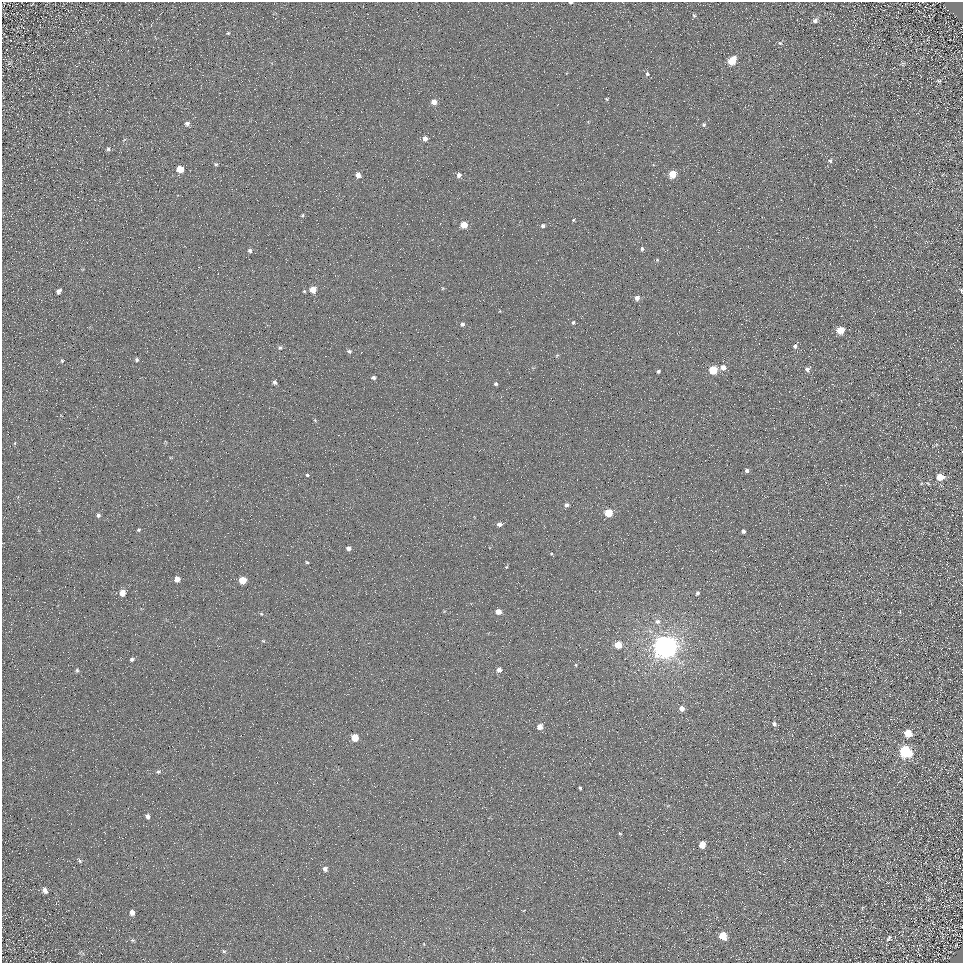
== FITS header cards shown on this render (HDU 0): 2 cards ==
NAXIS1  =                  961
NAXIS2  =                  961

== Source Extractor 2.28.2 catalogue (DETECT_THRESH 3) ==
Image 961 x 961 px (HDU 0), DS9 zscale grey, 1 PNG px = 1 image px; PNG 965 x 965 px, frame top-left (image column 1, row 961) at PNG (2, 2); no overlay
Background 5.13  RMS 8.7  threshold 26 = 3 sigma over >= 5 px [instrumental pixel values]
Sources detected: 98; all 98 listed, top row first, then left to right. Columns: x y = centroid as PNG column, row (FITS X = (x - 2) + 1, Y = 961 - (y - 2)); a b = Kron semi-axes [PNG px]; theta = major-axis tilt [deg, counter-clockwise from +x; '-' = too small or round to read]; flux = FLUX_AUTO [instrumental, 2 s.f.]
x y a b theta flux
571 3 4 2 - 770
694 15 6 5 - 970
815 20 7 6 - 2000
228 33 4 3 - 580
780 43 6 6 - 1100
732 61 7 5 56 15000
902 64 7 4 90 700
647 74 6 5 - 1300
939 81 3 3 - 820
607 99 5 4 - 670
434 102 5 5 - 4500
187 123 6 5 - 1700
704 124 6 5 - 1100
425 138 5 5 - 2600
108 149 5 4 - 1200
830 161 6 5 - 1400
216 164 6 4 0 880
180 169 5 5 - 12000
672 174 5 5 - 15000
358 175 5 4 - 3900
459 175 5 5 - 2700
554 205 2 2 - 290
302 215 5 4 - 670
573 220 4 3 - 610
464 225 5 5 - 10000
543 226 4 4 - 1500
642 249 4 4 - 1100
250 251 5 5 - 1500
657 260 4 4 - 660
313 290 5 5 - 7000
961 290 4 2 - 660
59 291 6 4 56 2000
304 291 4 3 - 620
637 298 5 4 - 3200
573 322 4 4 - 940
462 324 5 4 - 1400
840 330 5 5 - 12000
795 346 6 6 - 1900
280 348 6 5 - 920
349 351 5 4 - 1200
137 360 5 5 - 1100
62 361 6 5 - 940
723 368 6 6 - 3400
807 369 6 5 - 2300
713 370 5 5 - 21000
658 371 4 3 - 1100
373 378 4 3 - 1400
274 382 4 4 - 1500
496 384 4 4 - 950
15 443 5 3 - 590
747 470 5 4 - 1600
307 475 4 4 - 660
940 477 7 6 - 7400
928 483 6 2 -44 540
566 505 5 4 - 2100
608 513 5 5 - 17000
98 515 6 5 - 1600
499 524 4 4 - 2500
138 530 5 4 - 800
743 531 4 3 - 1500
348 548 4 4 - 2100
551 554 4 2 - 420
307 562 4 3 - 660
506 567 4 4 - 550
177 579 5 5 - 4900
243 580 5 5 - 13000
122 593 6 5 - 6600
697 593 4 4 - 1200
831 595 2 2 - 250
498 612 5 4 - 5100
261 614 5 4 - 650
657 621 8 7 - 2500
263 641 5 4 - 600
618 645 5 5 - 10000
665 647 8 7 - 830000
132 659 6 5 - 1200
576 665 5 4 - 610
77 670 5 5 - 1000
499 670 5 4 - 3200
682 708 5 5 - 3800
774 724 7 5 -66 1600
540 727 5 5 - 4500
908 733 6 6 - 8700
355 738 5 5 - 12000
905 752 8 6 -31 71000
158 772 6 5 - 1100
580 788 4 3 - 880
147 816 5 4 - 1900
620 833 5 3 - 640
702 845 5 5 - 6900
80 861 7 4 -46 1100
325 869 6 5 - 2100
45 890 8 6 -60 2800
132 913 6 5 - 2900
723 936 6 6 - 12000
889 938 8 5 59 1200
132 940 7 5 -1 1100
224 951 6 4 -45 850
At the frame edge (FLAGS 8, measured only in part): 2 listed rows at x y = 571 3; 961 290